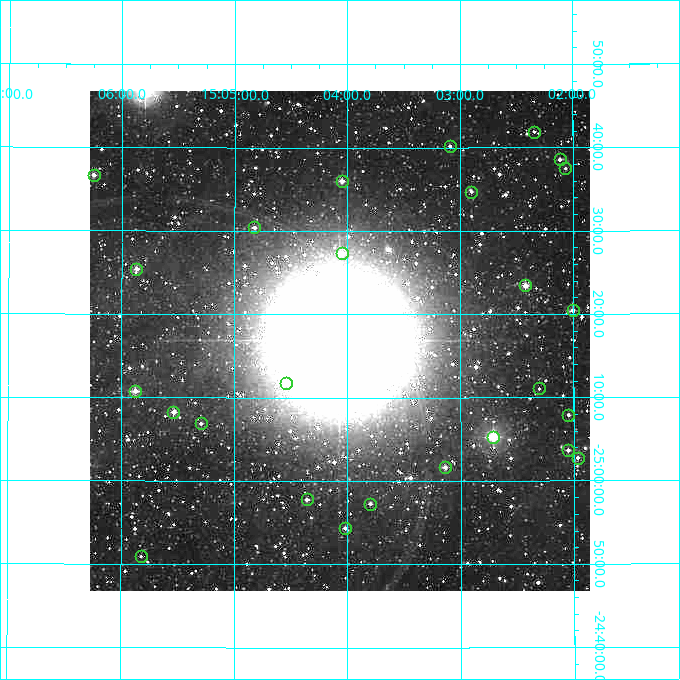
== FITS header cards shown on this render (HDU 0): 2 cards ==
NAXIS1  =                  500
NAXIS2  =                  500

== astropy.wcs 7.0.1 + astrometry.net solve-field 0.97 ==
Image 500 x 500 px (HDU 0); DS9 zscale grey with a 90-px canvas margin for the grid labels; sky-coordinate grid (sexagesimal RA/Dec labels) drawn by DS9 from the SOLVED WCS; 26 Tycho-2 reference stars matched to detected sources circled (green)
Header WCS: none
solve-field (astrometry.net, Tycho-2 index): SOLVED blind (the file carries no WCS)
Solved WCS: RA---TAN-SIP/DEC--TAN-SIP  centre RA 15:04:04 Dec -25:17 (226.02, -25.28 deg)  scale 7.2 arcsec/px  FOV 60.0' x 60.0'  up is -180 deg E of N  parity flipped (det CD > 0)
(file carries no celestial WCS; the grid is the blind solution)
Tycho-2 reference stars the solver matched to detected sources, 26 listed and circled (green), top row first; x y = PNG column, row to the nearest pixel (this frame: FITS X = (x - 90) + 1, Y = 500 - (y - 91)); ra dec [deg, ICRS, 3 dp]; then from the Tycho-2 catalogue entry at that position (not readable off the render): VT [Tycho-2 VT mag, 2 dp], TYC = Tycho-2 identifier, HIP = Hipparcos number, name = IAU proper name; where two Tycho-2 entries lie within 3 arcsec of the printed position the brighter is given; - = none
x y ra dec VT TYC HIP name
534 132 225.585 -25.698 12.20 6752-1152-1 - -
450 146 225.773 -25.670 11.06 6752-1154-1 - -
560 159 225.529 -25.642 11.06 6752-1211-1 - -
565 168 225.517 -25.625 12.26 6752-1292-1 - -
94 175 226.563 -25.611 10.54 6765-579-1 - -
342 181 226.012 -25.600 10.35 6752-506-1 - -
471 192 225.725 -25.579 11.55 6752-1000-1 - -
254 227 226.206 -25.507 11.01 6765-703-1 - -
342 253 226.011 -25.457 10.49 6752-674-1 - -
136 269 226.467 -25.424 10.36 6765-1401-1 - -
525 285 225.606 -25.391 9.93 6752-453-1 - -
573 310 225.501 -25.341 10.86 6752-305-1 - -
286 383 226.135 -25.196 12.37 6765-1414-1 - -
539 388 225.576 -25.185 11.53 6752-1142-1 - -
135 391 226.469 -25.179 9.99 6765-1186-1 - -
173 412 226.384 -25.137 10.62 6765-994-1 - -
568 415 225.512 -25.132 11.62 6752-891-1 - -
201 423 226.323 -25.115 11.36 6765-772-1 - -
493 437 225.678 -25.089 8.70 6752-434-1 73604 -
568 450 225.513 -25.061 10.79 6752-1273-1 - -
578 458 225.491 -25.046 11.46 6752-323-1 - -
445 467 225.785 -25.027 10.67 6752-616-2 - -
307 499 226.089 -24.963 11.23 6765-1174-1 - -
370 504 225.950 -24.955 11.56 6752-770-1 - -
345 528 226.005 -24.906 11.60 6752-1077-1 - -
141 556 226.455 -24.849 11.41 6765-1276-1 - -